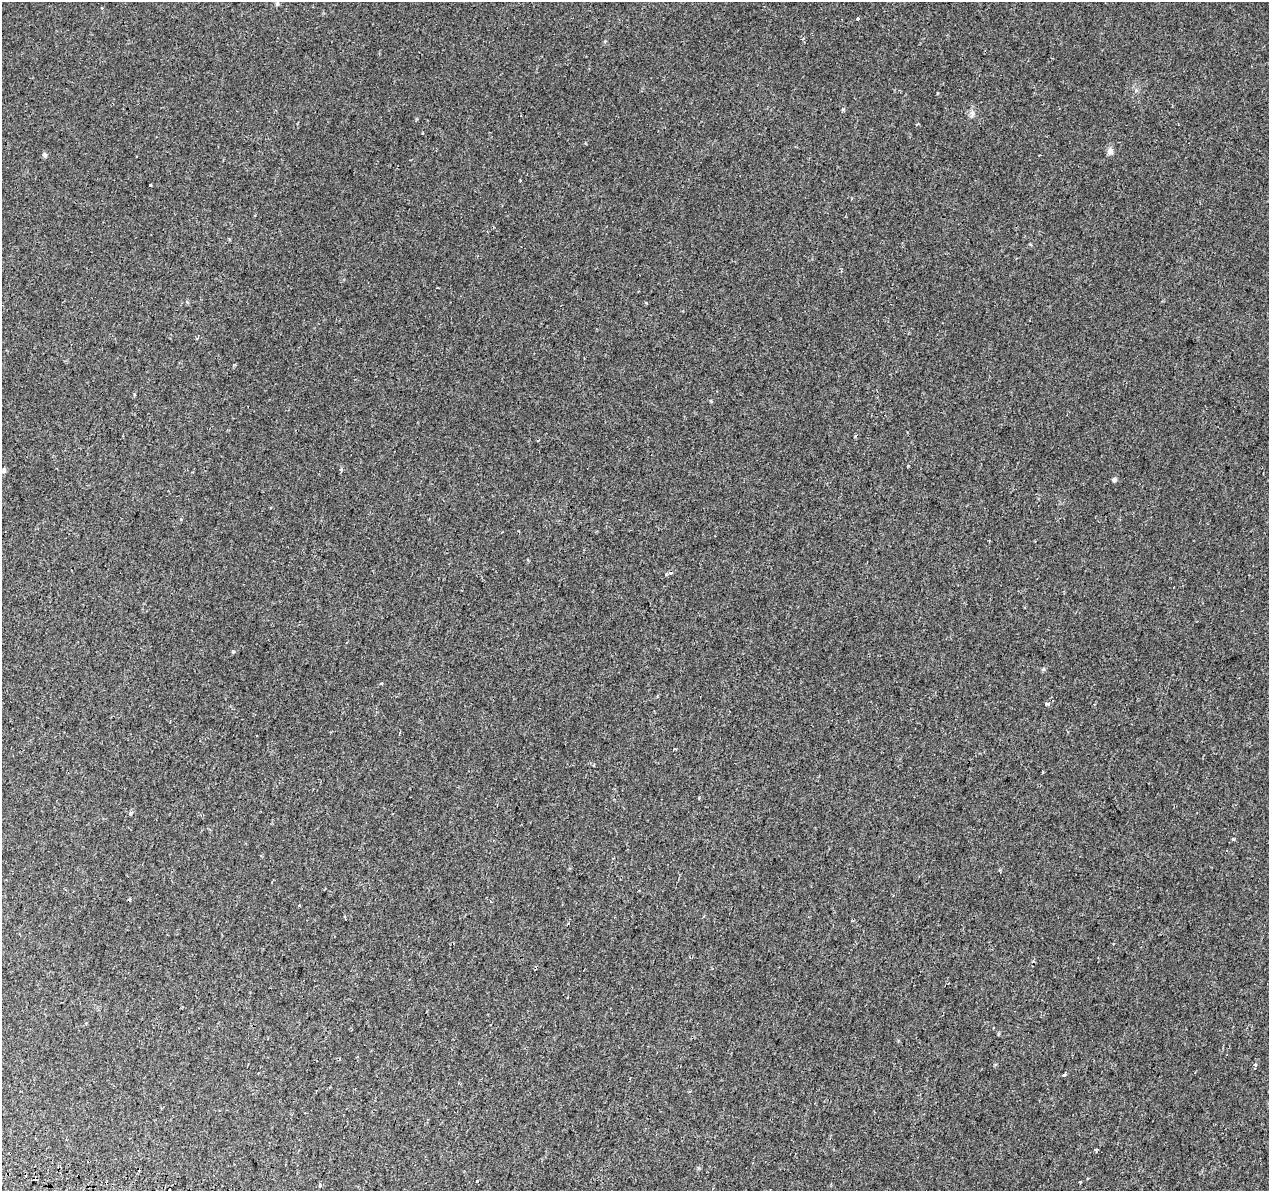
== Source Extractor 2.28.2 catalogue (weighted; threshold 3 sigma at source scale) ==
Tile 7 of 4 x 4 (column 3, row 2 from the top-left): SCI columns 2560-3826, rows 2719-3907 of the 5108 x 5377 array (HDU 1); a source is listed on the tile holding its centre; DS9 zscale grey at full resolution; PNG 1271 x 1193 px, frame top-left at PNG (2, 2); no overlay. Shown black and unused: <1% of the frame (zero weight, under 2 of 3 exposures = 3% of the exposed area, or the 3 px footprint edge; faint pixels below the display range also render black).
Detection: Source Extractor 2.28.2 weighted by HDU 2 'WHT'; one run over the whole footprint, this tile lists its part. Background 0.00121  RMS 0.0038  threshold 0.017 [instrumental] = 3 sigma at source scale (4.5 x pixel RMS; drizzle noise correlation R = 1.50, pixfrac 1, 0.0396/0.0396 arcsec/px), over >= 5 px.
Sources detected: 28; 3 cosmic-ray / hot-pixel residue — not listed; the other 25 listed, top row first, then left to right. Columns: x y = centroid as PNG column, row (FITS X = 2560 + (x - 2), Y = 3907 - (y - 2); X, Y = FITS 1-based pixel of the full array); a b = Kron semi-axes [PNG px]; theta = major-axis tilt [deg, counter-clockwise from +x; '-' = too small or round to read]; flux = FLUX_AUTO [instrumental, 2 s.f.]
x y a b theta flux
277 4 6 5 - 0.6
858 19 3 3 - 0.53
1110 151 10 8 -66 1.5
45 155 6 6 - 0.84
136 156 3 3 - 0.63
520 181 3 3 - 1.8
150 185 3 3 - 1.9
1030 244 4 3 - 0.36
438 288 3 2 - 0.33
646 303 4 3 - 0.31
197 338 6 3 38 0.4
341 469 4 4 - 0.62
4 470 7 5 76 0.77
1114 480 6 5 - 0.74
666 574 4 3 - 0.44
1043 669 6 4 90 0.47
382 683 3 3 - 0.54
1047 704 4 3 - 1.3
131 813 5 4 - 0.8
1233 839 3 3 - 1.2
129 900 4 3 - 0.47
299 905 3 2 - 0.38
1255 1065 4 4 - 0.59
1064 1075 4 3 - 0.92
320 1185 5 3 - 0.32
Unlisted compact peaks at least as high as the median listed source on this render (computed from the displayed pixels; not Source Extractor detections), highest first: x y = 233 651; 477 1181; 711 401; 908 466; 937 93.